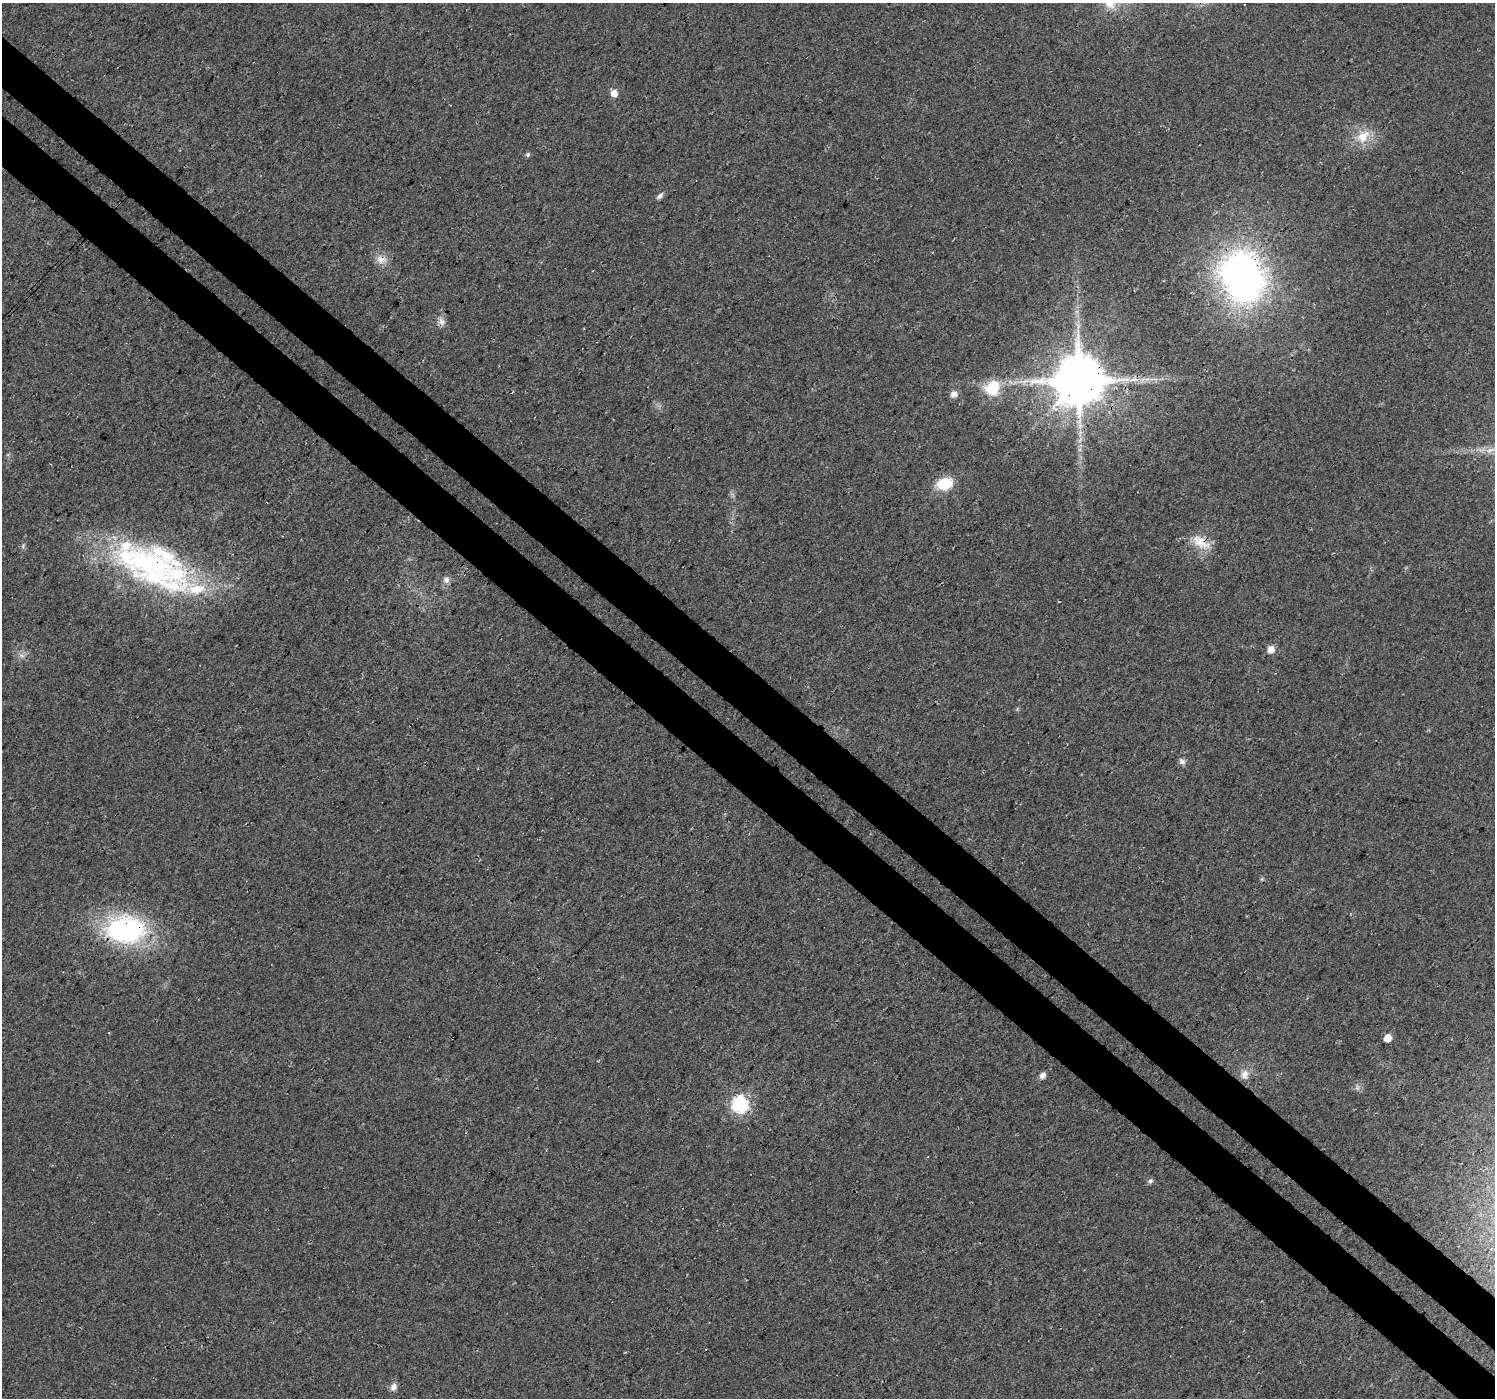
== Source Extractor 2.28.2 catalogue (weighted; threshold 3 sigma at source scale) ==
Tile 6 of 4 x 4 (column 2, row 2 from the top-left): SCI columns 1534-3026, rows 3002-4397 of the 6058 x 6067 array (HDU 1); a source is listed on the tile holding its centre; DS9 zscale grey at full resolution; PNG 1497 x 1400 px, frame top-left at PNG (2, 3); no overlay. Shown black and unused: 8% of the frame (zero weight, under 3 of 4 exposures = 5% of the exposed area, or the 3 px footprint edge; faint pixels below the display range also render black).
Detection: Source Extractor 2.28.2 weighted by HDU 2 'WHT'; one run over the whole footprint, this tile lists its part. Background 0.0252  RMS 0.0069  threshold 0.0311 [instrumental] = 3 sigma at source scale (4.5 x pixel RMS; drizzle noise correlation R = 1.50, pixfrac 1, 0.0396/0.0396 arcsec/px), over >= 5 px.
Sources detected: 30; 1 inside a brighter object's white glare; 1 cosmic-ray / hot-pixel residue — not listed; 3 inside a brighter listed object's ellipse — not listed separately; the other 25 listed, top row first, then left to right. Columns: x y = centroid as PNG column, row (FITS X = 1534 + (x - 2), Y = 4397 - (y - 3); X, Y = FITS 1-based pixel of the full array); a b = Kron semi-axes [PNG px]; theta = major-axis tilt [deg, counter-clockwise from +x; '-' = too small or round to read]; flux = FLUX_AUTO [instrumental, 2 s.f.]
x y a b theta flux
614 93 6 6 - 6.5
1363 136 19 13 38 13
528 154 6 5 - 1.4
660 196 10 5 46 2.2
381 259 14 11 -3 6.1
1243 276 46 36 -67 280
441 321 11 7 -63 3.5
1079 380 14 14 - 3800
992 388 8 8 - 44
954 394 9 7 10 3.9
1490 450 15 6 13 5.4
945 484 19 13 11 18
1201 542 27 14 -32 13
149 563 116 39 -21 170
446 580 8 7 - 3
1271 649 7 7 - 5.5
1182 761 10 7 -40 2.3
125 930 37 24 1 130
109 1033 3 2 - 0.55
1388 1038 5 5 - 9.3
1245 1074 13 10 68 5.7
1042 1075 6 5 - 3.9
740 1104 7 7 - 170
1150 1181 6 6 - 2
393 1387 9 8 - 3.4
Overlapping masked pixels (flux is a lower limit): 7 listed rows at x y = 381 259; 1243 276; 1079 380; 1201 542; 149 563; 125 930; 740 1104